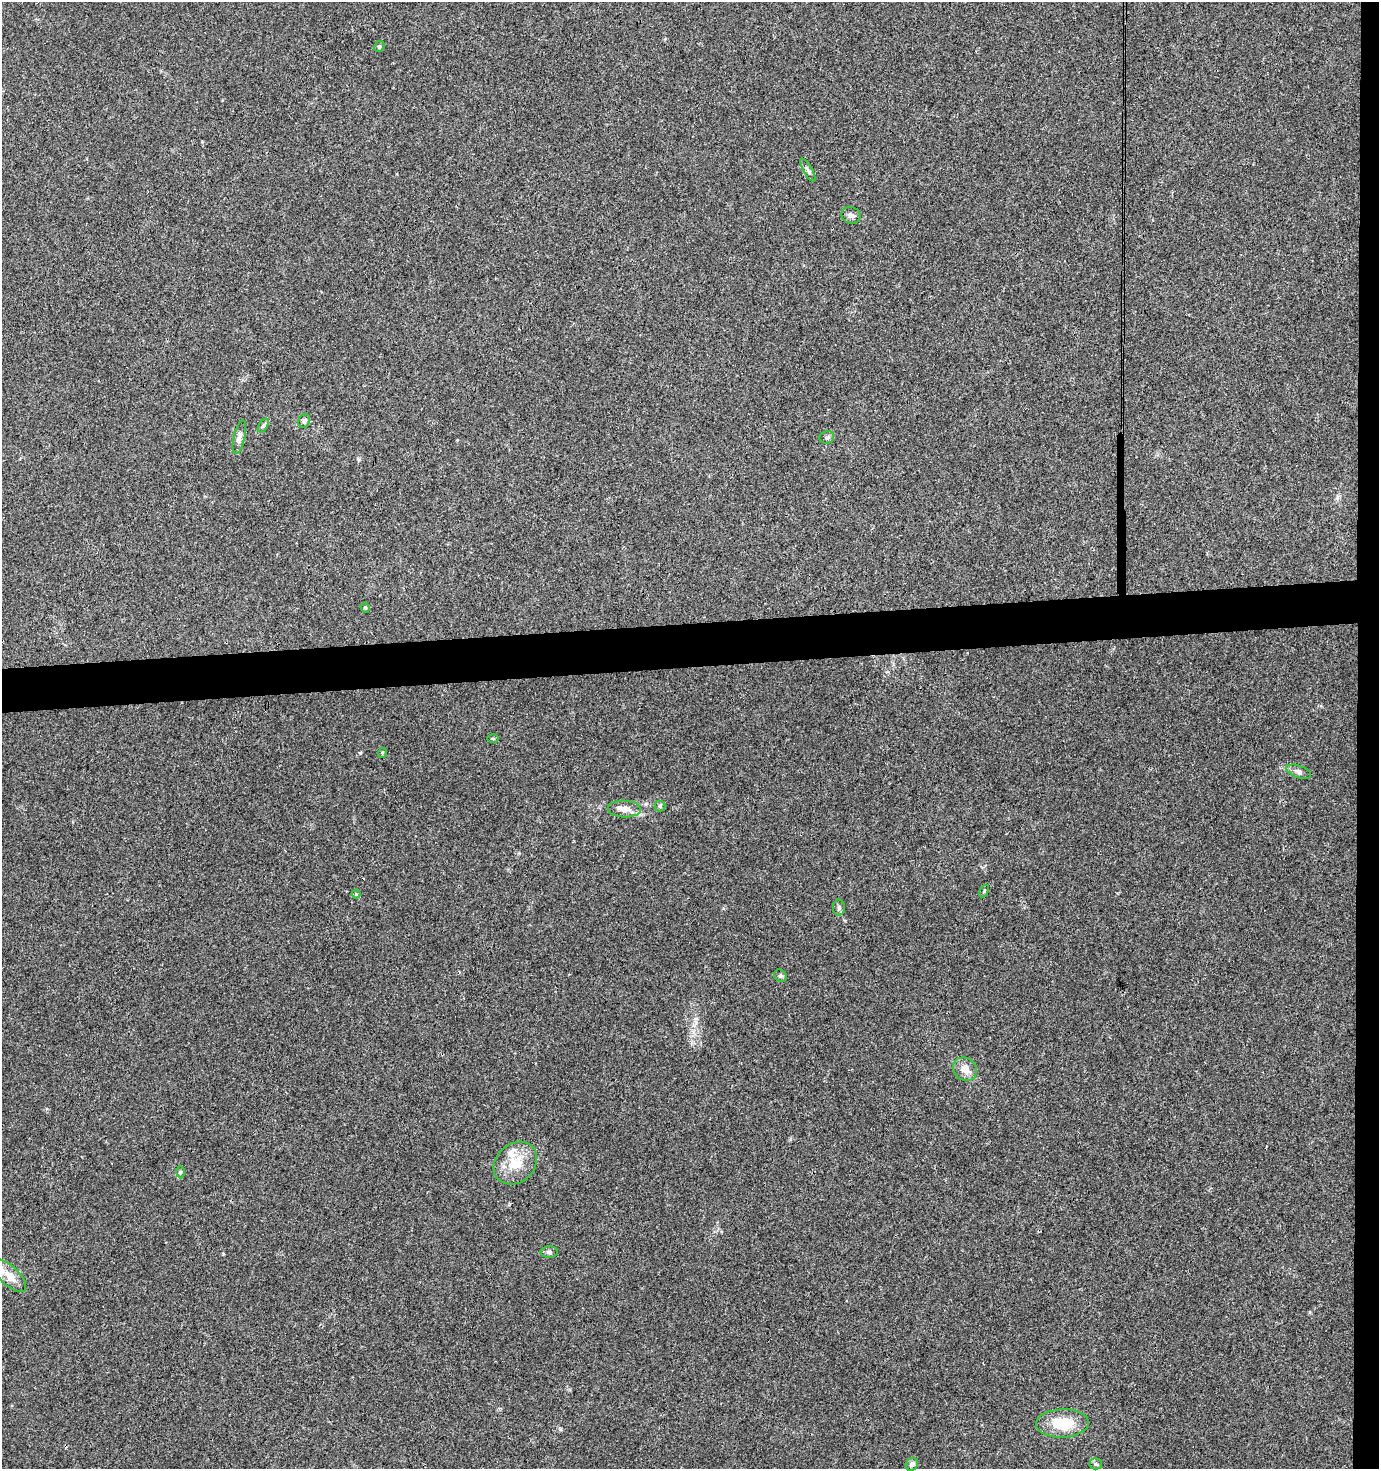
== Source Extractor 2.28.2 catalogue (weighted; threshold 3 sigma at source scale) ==
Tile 6 of 3 x 3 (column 3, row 2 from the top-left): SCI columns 2755-4131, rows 1469-2935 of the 4144 x 4403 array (HDU 1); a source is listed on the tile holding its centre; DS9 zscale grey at full resolution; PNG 1381 x 1471 px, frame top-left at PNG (2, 2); each listed source drawn as its Kron ellipse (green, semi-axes under 4 px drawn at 4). Shown black and unused: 5% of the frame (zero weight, under 3 of 4 exposures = <1% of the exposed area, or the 3 px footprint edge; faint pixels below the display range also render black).
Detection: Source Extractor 2.28.2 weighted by HDU 2 'WHT'; one run over the whole footprint, this tile lists its part. Background 0.015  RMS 0.0039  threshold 0.0176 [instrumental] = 3 sigma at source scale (4.5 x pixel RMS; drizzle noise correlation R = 1.50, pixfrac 1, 0.0396/0.0396 arcsec/px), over >= 5 px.
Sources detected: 27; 2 inside a brighter listed object's ellipse — not listed separately; the other 25 listed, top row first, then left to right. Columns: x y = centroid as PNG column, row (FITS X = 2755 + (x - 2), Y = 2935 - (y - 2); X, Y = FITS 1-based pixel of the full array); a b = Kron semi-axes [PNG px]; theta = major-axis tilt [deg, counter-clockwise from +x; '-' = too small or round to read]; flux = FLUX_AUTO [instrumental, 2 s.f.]
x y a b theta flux
379 47 6 4 59 0.64
808 170 13 3 -60 0.92
851 215 10 8 -19 1.5
304 421 7 5 70 1.1
263 426 7 4 58 0.8
239 437 17 5 77 1.8
827 437 7 6 - 0.92
365 608 5 4 - 0.54
493 739 5 3 - 0.39
382 753 5 3 - 0.38
1299 772 13 6 -20 1.4
660 806 5 5 - 0.67
624 809 16 8 -2 3.2
984 891 7 3 59 0.41
356 894 4 4 - 0.42
839 908 8 6 90 0.86
780 976 7 5 -44 0.75
965 1069 13 11 -41 3.5
515 1163 24 19 43 10
180 1172 6 4 89 0.59
549 1252 9 6 0 0.95
9 1276 21 9 -44 5.4
1062 1423 26 14 2 13
912 1464 6 6 - 1.6
1096 1464 6 5 - 0.73
Unlisted compact peaks at least as high as the median listed source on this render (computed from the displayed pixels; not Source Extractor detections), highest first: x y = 360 753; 560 1429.